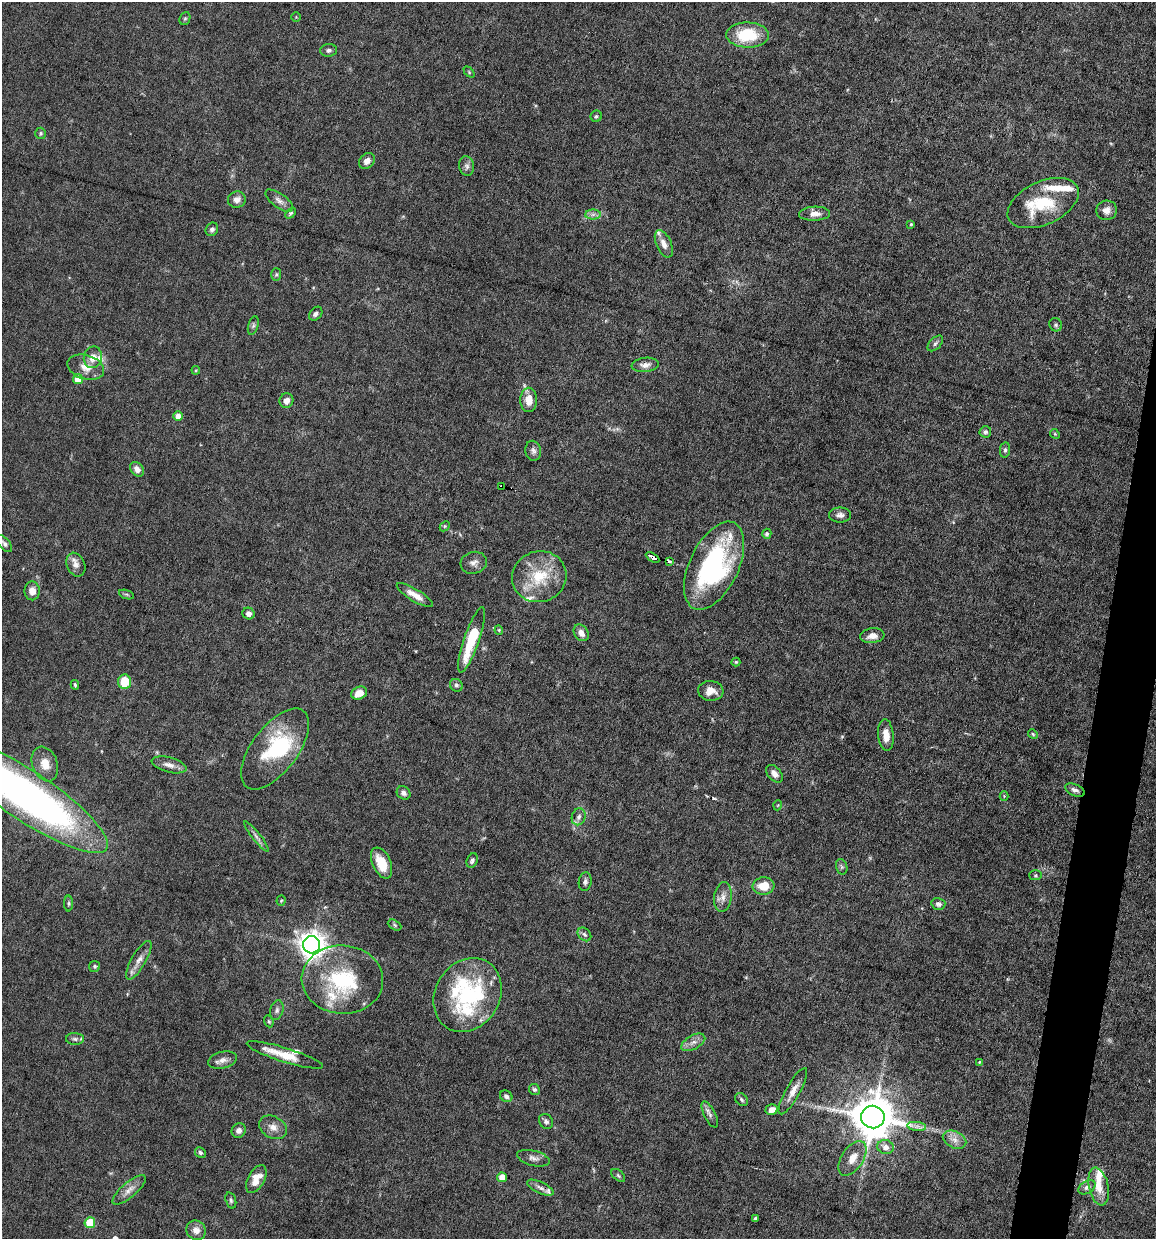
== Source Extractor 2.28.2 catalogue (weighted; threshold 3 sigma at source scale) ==
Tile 10 of 4 x 4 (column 2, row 3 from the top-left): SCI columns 1273-2426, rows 1238-2474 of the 4972 x 4949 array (HDU 1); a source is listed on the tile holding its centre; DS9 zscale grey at full resolution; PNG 1158 x 1241 px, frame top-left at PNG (2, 2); each listed source drawn as its Kron ellipse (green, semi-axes under 4 px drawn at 4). Shown black and unused: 3% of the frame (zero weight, under 6 of 12 exposures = <1% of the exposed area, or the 3 px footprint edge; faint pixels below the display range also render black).
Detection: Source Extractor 2.28.2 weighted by HDU 2 'WHT'; one run over the whole footprint, this tile lists its part. Background 0.0782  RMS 0.0027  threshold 0.011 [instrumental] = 3 sigma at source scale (4.09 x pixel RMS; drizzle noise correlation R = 1.36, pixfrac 0.8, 0.05/0.05 arcsec/px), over >= 5 px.
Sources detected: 146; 2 too faint to see at this stretch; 2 inside a brighter object's white glare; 1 cosmic-ray / hot-pixel residue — neither listed nor drawn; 15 inside a brighter listed object's ellipse — not listed separately; the other 126 listed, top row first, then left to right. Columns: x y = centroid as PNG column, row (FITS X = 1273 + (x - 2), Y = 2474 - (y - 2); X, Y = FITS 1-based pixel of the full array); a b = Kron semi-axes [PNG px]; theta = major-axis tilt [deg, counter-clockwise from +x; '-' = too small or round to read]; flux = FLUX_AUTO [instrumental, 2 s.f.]
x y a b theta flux
296 17 4 4 - 0.25
185 19 7 5 67 0.43
748 35 21 12 -1 11
329 50 8 6 5 0.76
469 72 6 4 -47 0.33
596 116 6 5 - 0.44
41 133 6 5 - 0.44
367 161 9 7 46 1.3
467 166 10 7 -79 0.96
237 200 9 8 - 1.5
279 201 16 7 -36 1.3
1043 203 38 21 25 13
1106 210 10 9 - 1.7
291 213 6 4 49 0.41
593 214 7 5 1 0.85
814 214 15 7 2 1.8
911 224 3 3 - 0.31
212 229 7 6 - 0.71
664 244 14 7 -66 1.8
276 274 6 5 - 0.43
316 314 8 5 49 0.86
253 325 9 5 75 0.58
1056 325 7 6 - 0.56
935 343 9 5 46 0.69
93 357 11 9 77 2.3
645 365 13 7 6 1.4
86 367 19 12 -17 3.1
196 370 4 3 - 0.24
78 379 5 5 - 4.1
529 400 12 8 -90 3.1
286 401 7 7 - 1.4
178 416 5 4 - 2.2
985 432 6 5 - 0.66
1055 434 5 4 - 0.31
1005 450 7 5 81 0.58
533 451 10 8 -77 1
137 469 8 6 -49 1.3
502 486 4 2 - 0.36
840 515 11 7 0 1.1
445 526 6 4 45 0.38
767 534 5 4 - 0.63
4 544 10 5 -51 0.78
652 557 7 3 -32 1.6
669 561 4 3 - 0.39
474 563 13 11 15 1.4
76 565 12 9 -67 1.6
714 566 47 24 65 42
539 577 27 25 19 11
32 591 9 7 -89 2
126 594 8 3 -19 0.36
415 595 21 6 -31 2.6
248 613 6 5 - 1.3
499 630 4 4 - 0.26
581 633 9 6 -54 1.6
872 636 12 7 7 1.9
472 640 34 7 71 12
736 662 4 4 - 0.29
125 682 7 6 - 6.5
75 685 5 3 - 0.38
456 685 7 6 - 0.61
711 691 13 10 -6 2.5
359 693 8 6 26 2.6
1033 734 5 4 - 0.32
886 735 16 7 -84 2.7
275 749 47 23 53 19
45 764 18 12 -69 3.3
169 765 18 7 -15 1.8
774 774 10 6 -49 1.4
1075 790 10 5 -23 0.97
404 793 7 6 - 0.91
26 795 97 25 -33 140
1004 796 4 4 - 0.26
778 805 5 3 - 0.2
579 817 8 6 73 1
256 837 19 4 -52 1.1
472 860 7 5 66 0.7
382 863 16 9 -66 5.5
842 867 8 5 -73 0.53
1035 875 6 5 - 0.41
585 882 9 6 81 0.76
764 886 11 8 6 4.4
723 897 15 8 83 1.9
281 900 5 4 - 0.29
69 903 8 4 90 0.4
938 904 7 6 - 0.85
395 925 7 5 -29 0.47
584 934 8 5 -45 0.65
311 945 8 8 - 280
139 960 22 7 60 2.1
95 966 5 5 - 0.47
342 980 41 34 -4 22
468 995 39 32 58 23
277 1010 10 6 76 0.8
269 1021 6 4 -68 0.33
75 1039 9 5 -1 0.73
693 1042 13 7 29 1.5
285 1055 40 7 -17 5.9
222 1060 14 8 12 1.5
979 1062 3 3 - 0.25
534 1090 6 5 - 0.55
793 1091 26 7 61 2.5
506 1096 6 5 - 0.72
742 1100 7 5 -48 0.57
772 1109 6 5 - 1.5
710 1115 14 5 -63 1
873 1117 12 11 - 950
546 1121 8 6 -52 0.8
917 1126 9 4 -8 0.87
273 1127 15 10 -29 2
239 1130 7 7 - 1.2
955 1140 12 8 -25 1.9
885 1147 8 7 - 1.7
200 1153 6 5 - 0.54
533 1158 17 7 -15 1.3
853 1158 19 10 56 3.2
618 1175 8 5 -42 0.46
502 1177 5 5 - 2.9
256 1179 15 8 61 3.3
1087 1187 9 6 31 1
1099 1187 19 9 -78 3.9
540 1188 14 5 -25 1.2
129 1190 21 7 41 2
231 1200 8 5 -73 0.54
755 1219 4 3 - 0.66
90 1223 5 5 - 8.4
196 1230 10 9 - 1.8
Overlapping masked pixels (flux is a lower limit): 2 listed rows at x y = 502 486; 652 557
Isophote crosses this tile's border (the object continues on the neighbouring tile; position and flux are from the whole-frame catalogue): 1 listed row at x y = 26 795